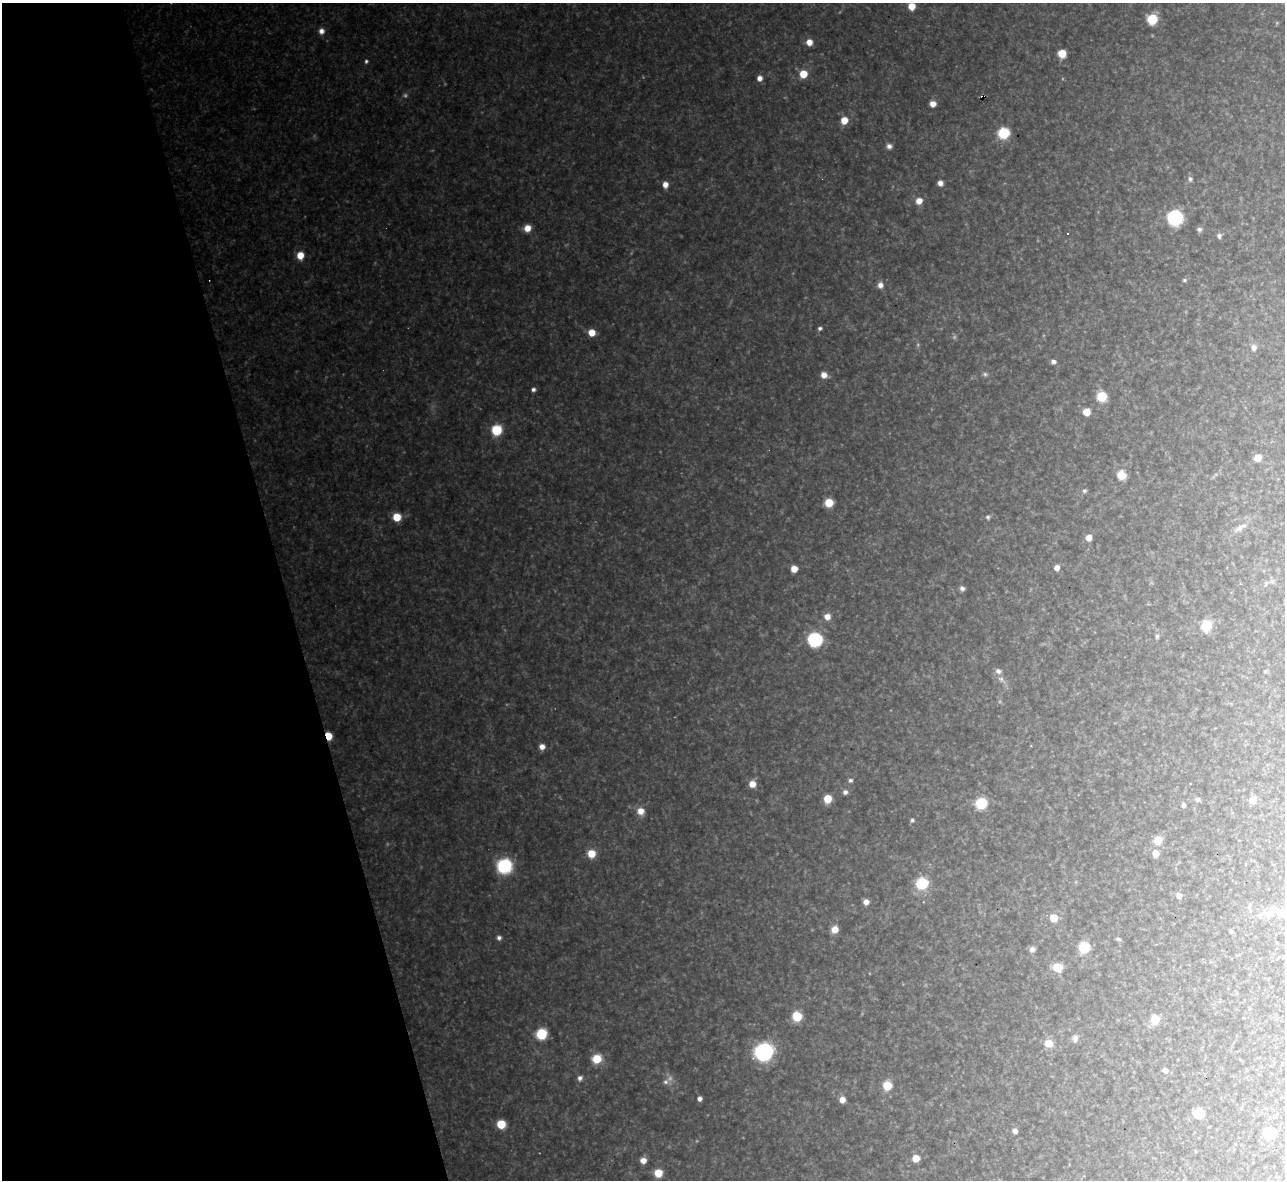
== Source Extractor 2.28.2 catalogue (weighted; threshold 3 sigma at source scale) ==
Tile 5 of 4 x 4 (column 1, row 2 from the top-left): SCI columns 1-1283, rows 2500-3677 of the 5133 x 5115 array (HDU 1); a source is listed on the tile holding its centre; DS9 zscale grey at full resolution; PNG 1287 x 1182 px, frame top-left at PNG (2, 3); no overlay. Shown black and unused: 22% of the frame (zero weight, under 3 of 4 exposures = <1% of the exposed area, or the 3 px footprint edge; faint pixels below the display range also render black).
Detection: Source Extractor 2.28.2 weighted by HDU 2 'WHT'; one run over the whole footprint, this tile lists its part. Background 0.314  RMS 0.019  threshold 0.0867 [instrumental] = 3 sigma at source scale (4.5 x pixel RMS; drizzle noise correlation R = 1.50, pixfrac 1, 0.05/0.05 arcsec/px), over >= 5 px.
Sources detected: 102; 3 too faint to see at this stretch — not listed; the other 99 listed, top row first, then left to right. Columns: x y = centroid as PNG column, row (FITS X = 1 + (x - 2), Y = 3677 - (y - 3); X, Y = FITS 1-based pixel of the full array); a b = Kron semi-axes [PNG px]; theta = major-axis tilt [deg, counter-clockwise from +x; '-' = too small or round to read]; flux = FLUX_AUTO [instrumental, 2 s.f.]
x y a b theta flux
912 6 6 6 - 28
1152 19 7 7 - 69
321 31 7 6 - 11
809 42 6 6 - 18
1062 54 6 6 - 32
366 61 5 4 - 3.3
803 74 6 6 - 35
759 78 6 5 - 10
933 104 5 5 - 16
844 120 6 6 - 28
1004 133 7 7 - 110
889 146 7 6 - 7
1190 179 6 6 - 5.7
940 183 5 5 - 10
665 185 6 5 - 13
919 201 7 7 - 17
1175 218 9 8 - 220
527 228 7 6 - 20
1199 229 6 5 - 5.9
1219 236 7 6 - 5.6
300 255 8 7 - 25
1184 280 5 4 - 2.8
880 285 8 7 - 9.7
820 328 5 4 - 4.1
592 333 6 6 - 26
1253 348 7 7 - 8.9
1053 362 5 4 - 7.7
985 374 7 5 -3 4.2
824 375 7 7 - 13
533 389 5 4 - 5.5
1102 396 6 6 - 80
1086 412 6 6 - 23
496 430 7 7 - 81
1258 458 5 5 - 24
1121 475 7 6 - 39
1084 491 6 5 - 3.8
829 503 6 6 - 39
397 517 6 6 - 41
988 517 6 5 - 4.1
1240 528 18 7 35 13
1089 538 6 6 - 14
1057 568 6 5 - 11
794 569 6 5 - 19
962 588 6 6 - 6.6
827 617 7 7 - 13
1206 625 7 7 - 65
1157 636 6 5 - 4.3
815 640 8 7 - 250
998 671 7 7 - 7.8
1265 671 5 3 - 2
1001 679 8 6 -15 6.4
328 736 6 4 -70 40
542 747 6 5 - 12
850 780 6 5 - 4.5
752 784 7 6 - 19
845 792 6 6 - 7.1
827 799 6 6 - 41
1198 800 7 5 54 3.7
1252 800 6 5 - 26
981 803 7 7 - 86
1183 805 5 5 - 4.8
641 811 8 8 - 17
912 820 6 5 - 3.8
1158 840 7 7 - 29
591 853 7 7 - 31
1155 853 6 6 - 20
504 866 16 16 - 85
922 884 9 9 - 73
1179 896 6 6 - 12
866 902 6 5 - 11
1267 913 9 4 -8 7.1
1053 918 6 6 - 33
834 929 7 7 - 19
1231 932 4 4 - 3.2
499 938 6 6 - 5.5
1118 939 7 4 -26 3.5
1084 947 7 6 - 86
1032 949 7 6 - 7
1058 967 7 6 - 42
797 1016 6 6 - 92
1155 1019 6 5 - 58
541 1034 7 6 - 100
1075 1038 9 7 83 7.4
1049 1043 8 7 - 24
764 1052 11 10 - 320
597 1059 8 7 - 43
1165 1070 5 5 - 7.2
580 1078 6 5 - 6.6
665 1082 7 7 - 6.6
887 1086 6 6 - 55
699 1099 5 5 - 6.9
842 1100 6 6 - 16
1199 1113 7 6 - 70
501 1124 6 6 - 56
1015 1131 5 5 - 8.5
1268 1132 7 6 - 57
916 1158 5 5 - 27
643 1160 6 6 - 15
658 1173 6 6 - 35
Overlapping masked pixels (flux is a lower limit): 1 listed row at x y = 328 736
Isophote crosses this tile's border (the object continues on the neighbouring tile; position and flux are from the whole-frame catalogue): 1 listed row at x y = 912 6